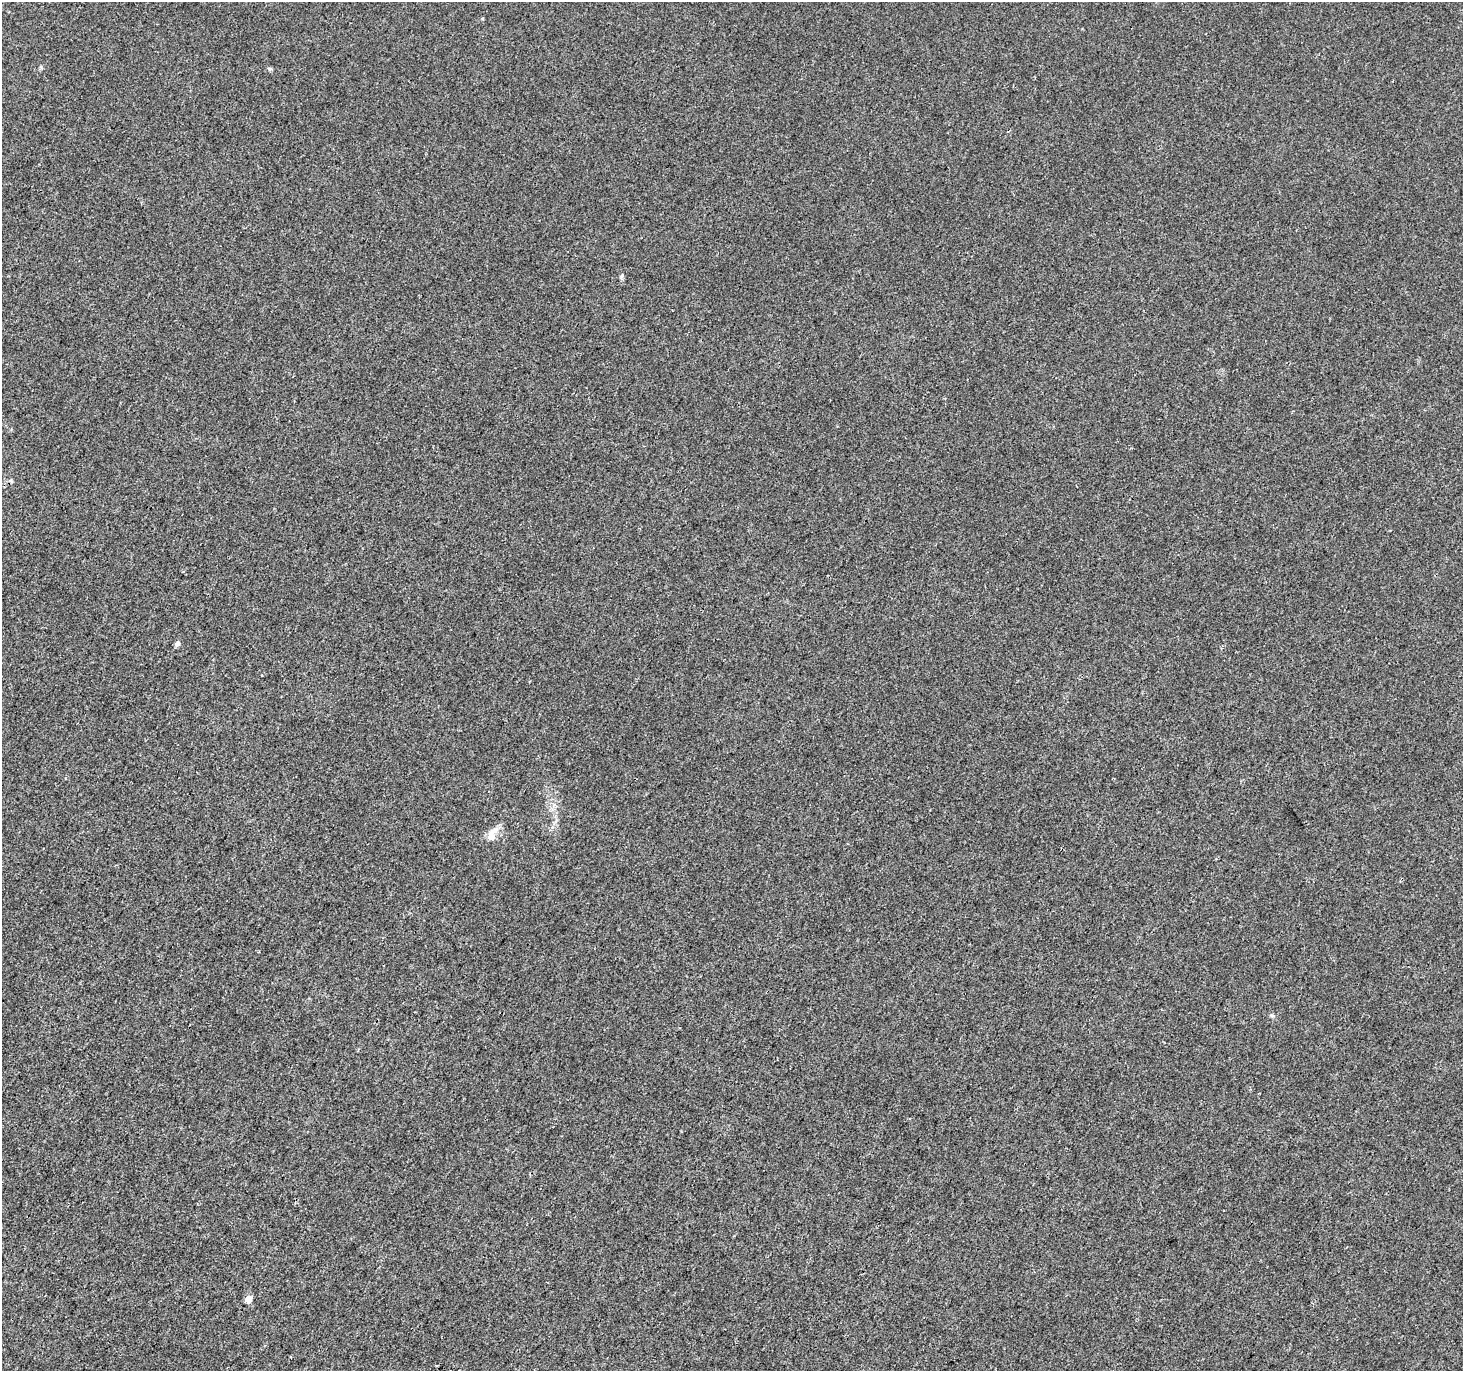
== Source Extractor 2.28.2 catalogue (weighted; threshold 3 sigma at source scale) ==
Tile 7 of 4 x 4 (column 3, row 2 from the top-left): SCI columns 2933-4393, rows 3000-4368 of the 5856 x 5932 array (HDU 1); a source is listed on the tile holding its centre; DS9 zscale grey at full resolution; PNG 1465 x 1373 px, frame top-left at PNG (2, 2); no overlay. Shown black and unused: <1% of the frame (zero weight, under 3 of 4 exposures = <1% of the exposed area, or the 3 px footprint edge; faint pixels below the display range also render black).
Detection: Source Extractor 2.28.2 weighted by HDU 2 'WHT'; one run over the whole footprint, this tile lists its part. Background 0.0017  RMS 0.003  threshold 0.0137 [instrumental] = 3 sigma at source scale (4.5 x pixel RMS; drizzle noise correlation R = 1.50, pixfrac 1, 0.0396/0.0396 arcsec/px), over >= 5 px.
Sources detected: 5; all 5 listed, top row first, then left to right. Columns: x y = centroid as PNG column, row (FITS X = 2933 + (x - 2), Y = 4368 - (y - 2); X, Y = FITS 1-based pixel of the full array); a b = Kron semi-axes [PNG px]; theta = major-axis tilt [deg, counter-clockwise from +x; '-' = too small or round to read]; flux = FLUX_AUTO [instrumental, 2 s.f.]
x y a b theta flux
622 276 6 4 71 0.43
177 643 7 6 - 0.83
491 836 12 10 -75 2.3
1272 1015 6 4 -19 0.45
248 1299 5 4 - 4.6